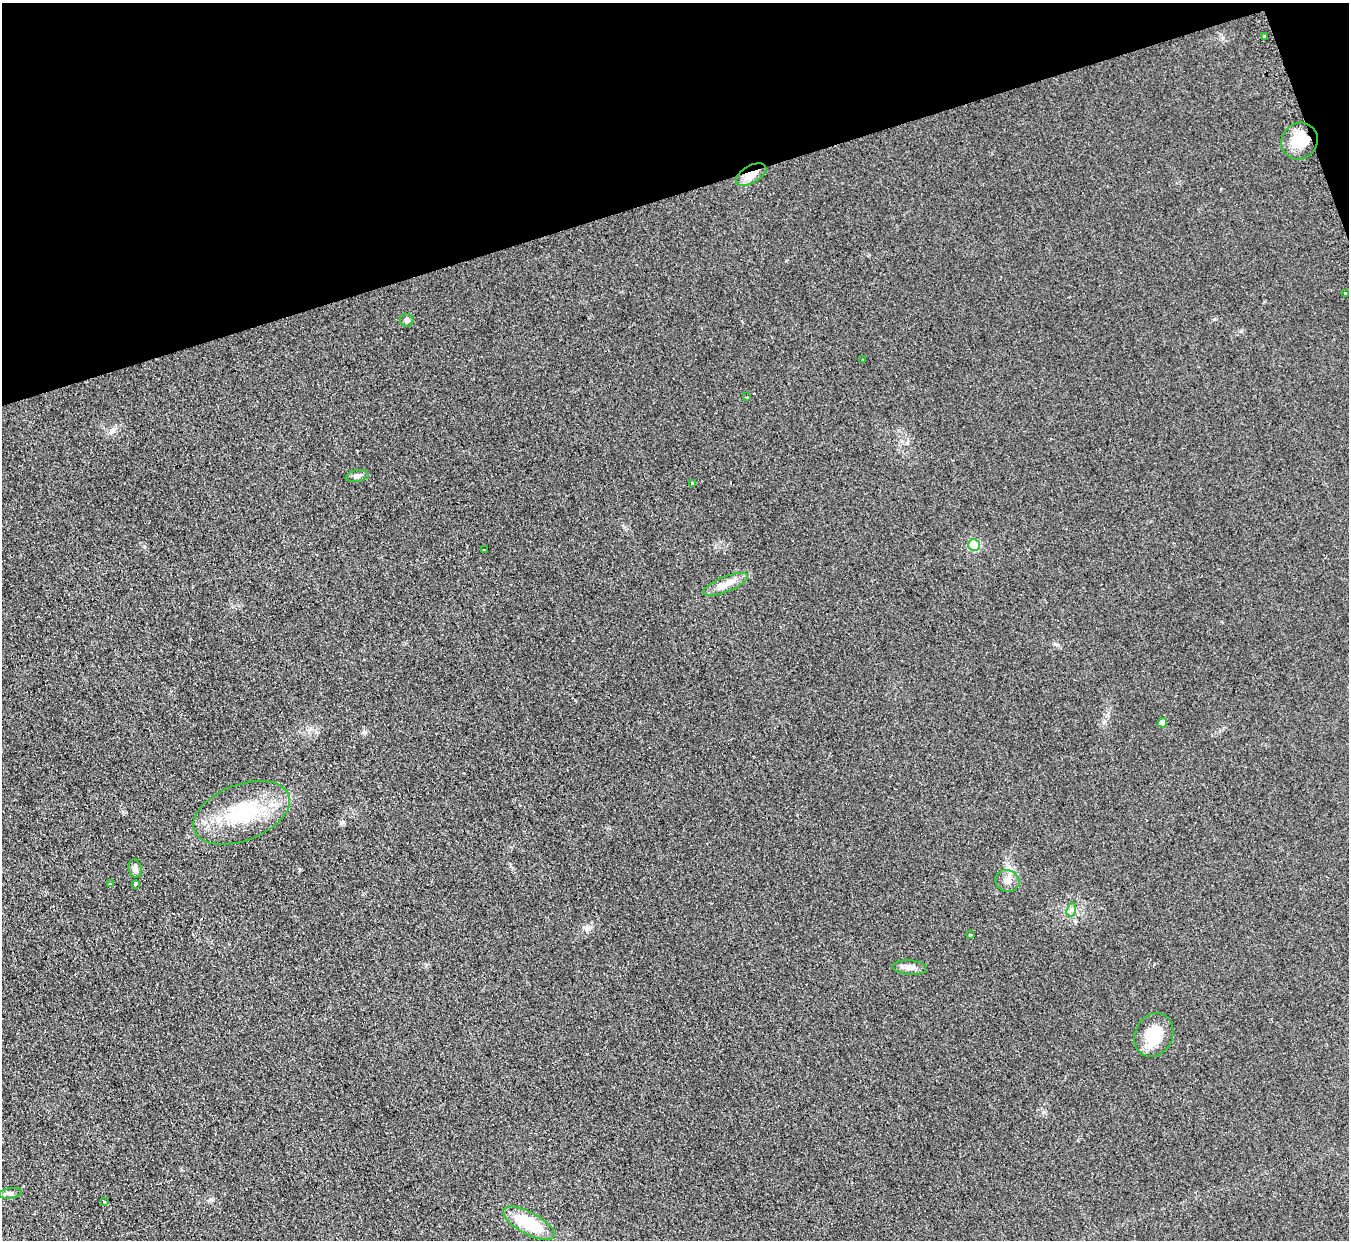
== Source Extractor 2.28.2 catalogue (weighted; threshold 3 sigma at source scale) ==
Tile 3 of 4 x 4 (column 3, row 1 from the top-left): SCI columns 2713-4059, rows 3991-5228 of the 5414 x 5374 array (HDU 1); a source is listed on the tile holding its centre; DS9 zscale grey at full resolution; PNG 1351 x 1242 px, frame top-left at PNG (2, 3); each listed source drawn as its Kron ellipse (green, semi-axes under 4 px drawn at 4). Shown black and unused: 16% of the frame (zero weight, under 2 of 3 exposures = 2% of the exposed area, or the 3 px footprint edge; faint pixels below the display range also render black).
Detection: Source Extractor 2.28.2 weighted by HDU 2 'WHT'; one run over the whole footprint, this tile lists its part. Background 0.0903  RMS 0.011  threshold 0.0504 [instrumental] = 3 sigma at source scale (4.5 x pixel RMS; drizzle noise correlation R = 1.50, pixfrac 1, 0.05/0.05 arcsec/px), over >= 5 px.
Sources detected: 27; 2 cosmic-ray / hot-pixel residue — neither listed nor drawn; the other 25 listed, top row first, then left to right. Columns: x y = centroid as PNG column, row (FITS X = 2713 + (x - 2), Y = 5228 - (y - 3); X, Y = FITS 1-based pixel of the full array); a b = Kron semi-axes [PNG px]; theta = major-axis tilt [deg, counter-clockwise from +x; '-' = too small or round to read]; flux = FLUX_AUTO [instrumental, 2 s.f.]
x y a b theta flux
1264 36 3 3 - 3.5
1300 141 19 17 47 31
751 174 17 8 30 14
1345 293 3 3 - 6.3
407 320 7 6 - 3.1
863 359 3 2 - 2.3
747 397 3 3 - 1.4
357 476 11 6 11 3.4
693 483 4 3 - 9.7
974 545 6 5 - 80
485 549 4 3 - 13
726 584 24 7 21 12
1163 723 5 4 - 9.5
242 813 50 28 21 87
135 869 9 6 -77 4.5
1007 881 12 11 - 8.7
110 883 3 3 - 3.7
135 884 4 3 - 5.3
1071 910 7 4 71 2.6
970 934 3 3 - 10
910 967 17 7 -5 6.6
1154 1035 22 18 63 35
10 1193 12 5 8 3
104 1201 3 3 - 3.3
529 1223 28 11 -28 52
Overlapping masked pixels (flux is a lower limit): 2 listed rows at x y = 1300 141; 751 174
Unlisted compact peaks at least as high as the median listed source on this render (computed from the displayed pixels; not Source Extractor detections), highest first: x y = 364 732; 1055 644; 342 822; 1214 319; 1075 922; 1043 1112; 586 928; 1241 331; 144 546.